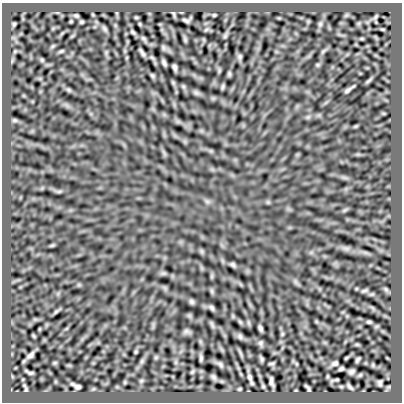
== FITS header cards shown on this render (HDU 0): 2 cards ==
NAXIS1  =                  400
NAXIS2  =                  400

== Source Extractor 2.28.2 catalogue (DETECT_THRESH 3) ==
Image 400 x 400 px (HDU 0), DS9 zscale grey, 1 PNG px = 1 image px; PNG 404 x 404 px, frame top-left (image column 1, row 400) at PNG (2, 3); no overlay
Background -4.56e-06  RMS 1.9e-04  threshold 5.84e-04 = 3 sigma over >= 5 px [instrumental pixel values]
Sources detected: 77; all 77 listed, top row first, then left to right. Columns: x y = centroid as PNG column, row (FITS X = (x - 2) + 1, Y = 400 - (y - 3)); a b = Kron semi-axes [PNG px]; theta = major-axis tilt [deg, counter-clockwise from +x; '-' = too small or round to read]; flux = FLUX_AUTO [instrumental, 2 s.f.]
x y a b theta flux
214 15 3 3 - 0.013
76 16 4 3 - 0.02
136 17 5 3 - 0.012
376 17 8 4 56 0.019
186 20 6 3 -17 0.028
82 22 3 3 - 0.016
14 24 4 3 - 0.018
140 24 6 3 -71 0.013
320 24 6 6 - 0.022
104 29 9 5 -49 0.026
382 29 5 3 - 0.013
206 30 7 4 19 0.02
133 32 6 4 -47 0.021
225 36 9 4 55 0.021
144 38 9 5 -48 0.024
185 40 9 3 -85 0.022
53 46 6 4 70 0.017
15 51 6 4 19 0.015
61 51 6 4 21 0.019
323 51 9 3 45 0.025
142 53 7 3 -56 0.031
240 57 6 6 - 0.024
42 60 5 5 - 0.015
164 63 6 3 -64 0.03
174 67 6 3 -71 0.034
229 74 6 5 - 0.02
152 75 8 4 -63 0.019
368 81 11 4 40 0.02
223 87 8 4 89 0.018
69 90 8 4 -31 0.024
348 90 7 3 40 0.033
196 93 9 4 -8 0.03
15 120 7 5 -1 0.02
59 191 7 4 1 0.021
207 201 7 4 -19 0.028
52 245 7 4 19 0.015
346 248 7 4 -18 0.037
233 264 7 5 -40 0.026
386 289 7 5 -68 0.02
212 291 7 4 -71 0.022
364 291 9 4 11 0.023
192 302 7 5 -45 0.026
212 308 6 4 -57 0.027
56 311 9 4 48 0.021
369 322 4 3 - 0.019
260 328 5 3 - 0.03
186 331 9 6 -14 0.03
34 336 6 4 -70 0.01
240 336 7 6 - 0.026
260 343 7 6 - 0.026
136 352 4 3 - 0.014
30 355 9 4 41 0.043
156 357 6 4 19 0.016
201 358 6 3 -87 0.027
346 358 4 2 - 0.011
262 359 7 4 -57 0.023
357 360 5 3 - 0.023
55 363 6 4 -18 0.013
335 363 5 4 - 0.032
271 364 7 3 5 0.016
220 365 9 5 -51 0.029
341 369 5 3 - 0.024
192 372 6 4 45 0.015
351 372 5 4 - 0.032
30 373 7 3 -21 0.028
213 377 9 4 -53 0.028
249 377 8 4 -71 0.037
141 381 6 5 - 0.02
271 381 9 3 -83 0.041
125 382 6 4 72 0.014
380 383 5 4 - 0.029
77 386 6 4 -18 0.038
263 386 5 4 - 0.015
350 387 6 2 -46 0.025
308 388 8 3 -55 0.025
26 389 4 4 - 0.014
239 389 3 3 - 0.014